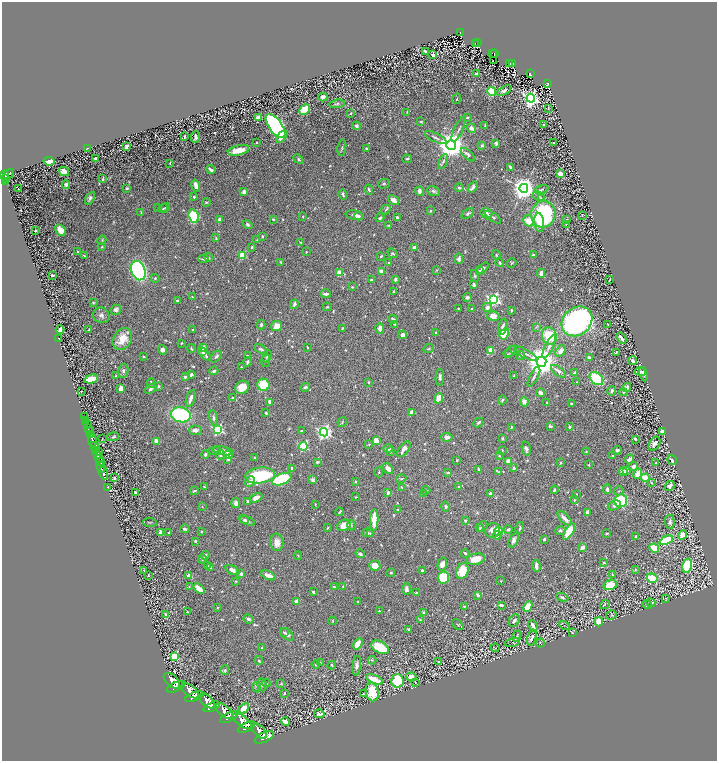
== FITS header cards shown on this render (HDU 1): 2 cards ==
NAXIS1  =                 1429
NAXIS2  =                 1518

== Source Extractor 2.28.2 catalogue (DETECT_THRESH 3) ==
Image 1429 x 1518 px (HDU 1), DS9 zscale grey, zoomed out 1/2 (1 PNG px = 2 x 2 image px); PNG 719 x 763 px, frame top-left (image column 1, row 1518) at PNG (2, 2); each listed source drawn as its Kron ellipse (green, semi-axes under 4 px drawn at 4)
Background 1.49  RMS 0.021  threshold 0.0623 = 3 sigma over >= 5 px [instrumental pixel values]
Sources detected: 886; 75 cannot appear on this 1/2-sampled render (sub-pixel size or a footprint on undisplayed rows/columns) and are neither listed nor drawn; of the other 811, the 500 brightest by FLUX_AUTO listed and drawn (311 fainter detections omitted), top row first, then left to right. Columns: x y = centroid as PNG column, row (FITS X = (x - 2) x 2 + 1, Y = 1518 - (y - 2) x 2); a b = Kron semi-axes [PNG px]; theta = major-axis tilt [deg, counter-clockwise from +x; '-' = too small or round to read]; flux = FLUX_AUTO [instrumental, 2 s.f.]
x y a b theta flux
460 33 4 2 - 150
475 43 2 1 - 23
478 43 4 2 - 120
425 51 3 2 - 12
492 53 2 1 - 18
495 53 4 2 - 130
433 55 3 2 - 7.5
493 61 2 1 - 6.1
513 63 4 2 - 140
510 64 2 1 - 24
530 73 4 2 - 130
476 74 3 2 - 11
548 84 4 2 - 130
504 90 7 4 30 12
492 91 4 4 - 170
323 97 4 4 - 17
531 98 4 4 - 1400
457 99 5 2 - 3.4
337 104 8 4 6 8.2
548 108 3 2 - 4.9
305 110 6 4 44 120
407 112 3 2 - 3.5
351 114 3 3 - 3.3
258 117 4 3 - 20
467 118 3 3 - 7.3
421 121 3 3 - 5.2
485 125 3 2 - 3.4
544 125 3 2 - 12
276 126 14 6 -54 900
356 126 4 3 - 9.8
471 128 5 4 - 23
458 130 13 3 64 12
185 136 4 2 - 5.9
282 136 7 3 54 45
196 137 6 3 85 16
435 137 12 3 -26 12
256 142 2 2 - 3.4
496 143 4 3 - 7.8
553 143 2 2 - 3.4
451 145 5 5 - 7100
482 145 3 3 - 9.5
127 146 3 2 - 16
88 148 4 2 - 3.4
342 148 8 3 80 6.4
366 148 3 3 - 5.9
238 150 11 5 13 75
468 155 9 3 -42 18
95 158 3 2 - 12
298 159 5 3 - 9.6
407 159 5 2 - 5.2
49 161 5 3 - 100
443 161 8 3 66 8.9
170 163 3 2 - 3.3
510 167 4 2 - 7.8
211 169 5 2 - 18
64 171 5 4 - 25
4 174 3 2 - 890
560 174 3 3 - 38
8 175 7 4 44 1200
6 178 3 2 - 470
103 179 3 2 - 7.1
6 182 3 2 - 310
384 184 6 5 - 6.5
66 185 4 3 - 14
196 185 6 3 -75 30
473 187 6 3 53 18
127 188 4 3 - 5.4
459 188 4 3 - 7.4
524 188 4 4 - 4400
19 189 2 1 - 93
541 189 7 3 17 6.2
369 190 5 3 - 6.9
419 191 4 2 - 26
434 191 7 4 -21 9.3
244 192 4 3 - 14
343 194 5 2 - 7.3
539 196 6 2 -25 4.6
194 197 3 3 - 5.1
90 198 7 4 62 16
541 198 3 2 - 9.3
393 200 6 4 -34 28
206 202 4 3 - 3.9
165 207 5 2 - 3.5
158 208 3 3 - 3.9
163 209 5 3 - 3.9
386 210 5 3 - 5.4
430 211 3 3 - 5
141 212 3 2 - 3.8
468 213 7 4 38 7.6
486 213 6 5 - 20
543 214 13 12 - 490
355 215 9 4 -12 18
582 215 2 2 - 3.4
194 216 7 5 -74 280
358 216 4 4 - 6.3
303 217 3 2 - 3.8
397 217 3 2 - 9.3
493 217 9 3 -34 6.3
380 218 4 3 - 7.5
220 219 4 3 - 10
273 219 3 2 - 6.8
567 219 3 2 - 3.5
529 221 6 5 - 65
539 222 9 5 -83 47
566 224 3 3 - 3.3
248 225 5 3 - 9.1
388 225 4 3 - 3.7
60 230 6 4 -58 50
35 231 2 2 - 6.6
262 236 3 2 - 6.4
216 238 3 2 - 3.2
102 240 5 3 - 5
257 240 3 2 - 3.9
301 243 4 3 - 4.3
102 247 4 2 - 3.3
252 247 2 2 - 7.6
414 248 3 3 - 29
78 252 3 2 - 4.8
306 252 2 2 - 4.6
393 253 5 3 - 6.9
242 255 3 3 - 210
496 255 4 3 - 4.4
533 255 2 2 - 5.4
84 256 4 3 - 6.4
381 256 3 2 - 6.9
209 257 4 3 - 6.2
203 259 5 3 - 9.3
459 259 5 4 - 13
281 262 3 3 - 3.7
389 263 3 3 - 4.5
500 263 4 3 - 5.7
512 263 5 3 - 4.4
483 268 6 3 45 12
437 270 4 3 - 3.6
138 271 10 7 -68 910
381 271 3 2 - 22
479 271 4 3 - 5.6
339 273 4 4 - 41
541 273 4 3 - 25
52 275 3 2 - 7.1
475 276 6 3 -73 5.9
155 278 4 3 - 6.5
395 279 3 3 - 11
372 280 3 3 - 10
609 280 3 2 - 3.8
474 285 3 2 - 14
352 287 3 3 - 4.2
394 291 3 2 - 6.6
325 294 5 3 - 11
192 297 3 3 - 4
467 297 4 3 - 10
493 299 4 4 - 920
177 300 4 3 - 8.7
93 303 3 2 - 3.8
294 304 5 2 - 12
327 307 4 3 - 4.7
487 307 5 3 - 22
458 308 3 2 - 3.4
471 308 3 2 - 3.9
116 310 5 5 - 14
511 310 3 2 - 5.5
101 315 8 7 - 17
493 316 6 5 - 32
393 319 4 3 - 9.7
577 321 16 13 40 1100
394 324 4 3 - 3.8
261 325 5 3 - 7.3
608 325 3 2 - 3.8
277 326 5 5 - 50
502 327 8 4 76 13
536 327 3 3 - 4
342 328 3 2 - 5.8
380 328 5 3 - 24
60 329 4 3 - 31
89 329 3 2 - 4.6
192 330 3 3 - 4.1
436 333 3 2 - 7.6
504 334 6 4 59 120
403 335 4 4 - 14
549 336 9 7 -70 140
621 338 6 2 -53 19
59 339 3 2 - 6.1
122 339 11 8 57 81
182 343 2 2 - 4.6
549 346 12 3 64 18
203 347 4 4 - 17
308 347 2 2 - 4.4
191 349 4 2 - 4.1
261 349 7 4 -27 9
428 349 6 3 25 4.3
162 350 5 4 - 16
491 350 4 3 - 57
511 351 7 3 42 5.2
561 351 6 4 58 28
202 352 4 3 - 8.7
616 352 3 2 - 5.1
205 354 8 4 -47 17
508 354 4 3 - 3.3
526 354 13 3 -28 14
521 355 4 3 - 6.2
143 356 3 2 - 5.4
247 356 3 2 - 4.6
267 356 6 3 65 4.5
216 357 7 4 47 9.1
589 358 3 2 - 15
266 361 6 3 76 6.3
633 361 4 2 - 13
248 362 5 4 - 8.4
541 362 5 5 - 9200
241 367 2 2 - 4.4
123 371 7 5 80 11
214 371 4 3 - 7.9
558 371 8 3 -39 24
640 372 6 4 -9 12
575 373 4 3 - 6
643 374 7 3 -76 14
116 375 3 2 - 4.8
191 375 4 2 - 13
514 376 2 2 - 4.2
185 377 2 2 - 25
440 377 8 3 87 11
534 377 11 3 62 9.3
91 379 7 3 15 110
596 379 8 5 -41 210
368 382 3 3 - 4.6
576 382 3 2 - 3.2
151 383 5 3 - 5.2
263 385 6 6 - 160
158 386 4 3 - 6.5
242 387 7 6 - 47
305 387 5 3 - 11
627 387 4 4 - 18
121 388 4 3 - 34
150 389 6 3 34 9.1
81 391 2 1 - 3.8
612 391 5 3 - 12
623 392 4 4 - 5.3
541 393 4 3 - 23
232 397 3 2 - 3.5
438 398 5 3 - 54
191 399 9 3 73 22
502 400 4 3 - 8.2
270 402 4 3 - 22
524 402 5 4 - 24
547 403 3 2 - 4.9
571 404 3 3 - 6.3
411 412 4 3 - 12
266 413 3 2 - 5.5
181 415 10 7 -15 390
84 417 2 1 - 94
213 418 8 3 -80 9.8
86 421 2 1 - 340
342 422 5 3 - 4.5
478 423 5 3 - 9
87 425 4 3 - 580
550 426 4 3 - 7
511 427 2 2 - 5.3
569 427 3 2 - 8
88 429 2 2 - 730
218 429 3 3 - 510
195 430 6 4 -5 21
89 431 3 2 - 1900
301 431 4 3 - 3.8
662 431 3 3 - 28
324 432 4 4 - 1300
90 434 3 2 - 970
113 437 6 4 14 7.5
447 437 5 4 - 21
503 438 4 3 - 5.6
102 439 2 2 - 3.3
635 439 3 2 - 8.1
92 440 6 3 -83 5800
376 440 4 3 - 41
156 441 4 3 - 33
369 444 3 3 - 4.2
654 444 7 5 56 18
303 446 4 3 - 320
95 447 5 3 - 1900
388 449 5 3 - 21
404 449 9 4 52 24
526 449 7 4 -77 18
502 450 3 2 - 3.4
617 450 4 4 - 9.9
95 451 3 1 - 640
215 451 6 4 3 8.8
223 451 10 3 -8 39
586 451 2 2 - 3.5
98 452 4 2 - 390
391 452 4 3 - 6
205 454 4 3 - 11
220 455 5 4 - 10
228 455 4 3 - 28
97 456 3 2 - 1500
499 456 4 3 - 4.1
613 456 3 2 - 6.6
254 457 3 2 - 3.4
99 458 3 2 - 920
228 459 4 3 - 8.9
630 459 5 3 - 26
457 460 2 2 - 5
672 460 5 3 - 12
100 461 4 2 - 650
508 461 3 3 - 44
317 462 3 3 - 5.2
561 463 3 2 - 5.5
656 463 2 2 - 3.4
589 465 2 2 - 3.5
633 466 5 4 - 14
101 467 6 2 -72 3300
292 468 2 2 - 23
514 468 2 2 - 23
388 469 6 4 -50 21
479 470 4 2 - 9
627 470 4 3 - 15
379 472 5 3 - 3.6
499 472 3 3 - 3.5
623 472 4 4 - 21
103 473 6 2 -72 2800
448 473 3 3 - 5.3
638 474 5 3 - 63
260 475 15 8 8 350
114 478 3 2 - 8
645 478 4 3 - 100
282 479 10 5 21 270
401 479 5 3 - 4.4
313 480 4 3 - 19
356 481 3 3 - 4
250 482 6 4 49 19
651 483 3 2 - 4
670 486 5 4 - 14
108 487 2 1 - 55
204 487 2 2 - 3.4
402 487 4 2 - 4.7
458 487 3 2 - 3.5
607 489 4 3 - 8.1
426 490 4 4 - 5.8
554 490 4 2 - 7
194 491 4 2 - 4.8
619 491 4 4 - 5.1
135 493 3 2 - 15
388 493 3 2 - 20
424 493 4 3 - 4.6
490 494 3 3 - 8.7
576 494 2 2 - 5.3
356 497 3 3 - 3.3
256 498 7 3 28 36
574 500 2 2 - 7.1
248 501 3 3 - 8
621 501 6 6 - 210
236 503 5 3 - 22
315 504 3 2 - 3.4
614 505 7 4 22 12
202 506 4 2 - 3.2
446 507 5 3 - 7.2
398 510 3 3 - 5
340 512 4 2 - 6.5
587 512 3 2 - 34
565 518 9 3 -45 27
244 520 4 4 - 9.4
246 520 8 4 -23 16
374 520 11 3 88 91
465 520 3 2 - 6.9
150 522 7 2 -4 4.2
670 522 7 4 -87 12
344 525 7 5 27 44
351 525 5 2 - 3.8
482 526 6 3 56 8.4
328 528 4 2 - 5.3
479 528 4 3 - 9.1
520 528 6 2 79 6.8
185 529 4 3 - 9.3
508 529 4 3 - 11
493 530 8 7 - 28
560 530 5 4 - 8.8
201 531 3 3 - 3.2
499 531 4 4 - 150
569 531 9 4 59 95
161 532 3 3 - 32
169 533 3 3 - 7.1
368 533 6 3 -9 9.3
607 533 3 2 - 6.3
370 534 4 3 - 4.1
497 535 4 3 - 22
682 535 5 3 - 62
636 536 2 2 - 5.9
544 539 3 2 - 12
514 540 8 4 64 17
666 540 7 4 24 150
195 541 3 3 - 6
277 542 8 6 -84 34
582 548 4 2 - 28
654 548 5 4 - 71
465 553 4 3 - 5.4
360 554 4 3 - 13
298 555 4 2 - 3.3
205 556 4 3 - 15
202 559 4 4 - 8.9
476 559 9 5 11 54
604 562 3 2 - 3.8
442 564 6 4 73 32
375 565 5 5 - 48
207 566 3 2 - 10
536 566 6 3 -85 16
687 566 7 5 78 190
211 568 2 2 - 17
232 570 7 4 -27 23
422 570 3 2 - 8.3
635 570 4 3 - 3.8
144 571 3 2 - 3.3
462 571 8 6 66 100
391 573 4 3 - 6.2
241 574 3 3 - 22
189 575 4 3 - 23
268 575 7 3 -23 37
612 575 2 2 - 3.5
148 576 4 3 - 4.3
443 577 6 5 - 140
652 578 5 4 - 120
236 581 3 3 - 4.8
501 581 3 3 - 3.7
610 585 7 5 18 75
343 586 3 2 - 6
189 587 4 3 - 3.4
334 587 3 2 - 6.9
199 589 6 3 -41 79
406 589 6 3 85 20
313 592 3 2 - 5.7
416 593 4 3 - 3.9
478 595 2 2 - 39
562 597 6 4 -25 9.2
665 598 3 3 - 3.9
296 601 2 2 - 38
358 601 2 2 - 3.2
651 602 5 4 - 6.1
605 604 5 3 - 4.2
501 605 4 3 - 13
647 605 5 2 - 3.5
217 607 3 2 - 3.7
464 607 3 2 - 4.8
528 607 5 4 - 66
379 611 2 2 - 3.8
187 612 3 2 - 4.1
424 612 3 3 - 13
166 614 4 3 - 8.6
611 615 5 4 - 4.8
248 619 5 3 - 13
420 620 4 3 - 3.8
333 621 4 3 - 3.6
514 621 6 5 - 13
599 622 4 4 - 76
458 625 7 4 -42 5.9
533 626 6 3 -67 21
565 626 6 2 -31 4.4
409 629 4 2 - 12
284 632 4 3 - 4.3
572 633 2 2 - 3.3
287 635 8 5 -41 13
517 636 6 3 68 4.5
532 638 8 4 76 13
512 642 7 3 13 6.5
540 643 4 3 - 3.5
357 644 6 3 56 50
380 647 9 5 -31 140
262 648 3 3 - 5.4
495 648 4 3 - 4.2
175 656 3 3 - 280
372 660 4 3 - 3.9
259 661 4 3 - 6.8
439 662 4 3 - 8.5
320 663 3 2 - 4.9
316 665 4 3 - 4.5
332 665 4 3 - 6.9
357 666 10 4 83 20
225 670 5 3 - 7
411 677 5 4 - 39
374 679 9 4 -22 76
172 681 10 5 -43 11000
397 681 7 6 - 210
415 682 4 2 - 3.4
266 683 4 2 - 5.7
281 684 4 3 - 3.4
262 685 6 4 -85 10
176 687 10 4 25 11000
257 687 5 3 - 6.1
190 691 10 5 -39 11000
372 692 9 6 -78 130
284 693 2 2 - 5.6
363 694 3 2 - 3.9
194 697 10 4 21 9300
207 701 9 5 -41 9800
212 707 9 4 22 11000
244 708 6 4 42 66
224 711 10 5 -41 10000
319 714 5 3 - 15
229 717 9 4 28 8400
242 721 11 5 -37 9600
285 722 4 3 - 37
246 727 9 4 25 8400
260 731 9 5 -45 8400
264 737 10 5 25 8700
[311 fainter detections neither listed nor drawn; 75 sub-pixel or undisplayed-footprint detections neither listed nor drawn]